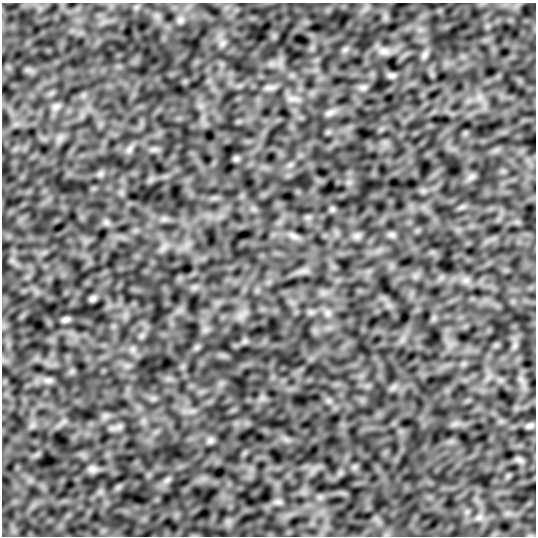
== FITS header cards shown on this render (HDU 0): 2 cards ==
NAXIS1  =                  534
NAXIS2  =                  534

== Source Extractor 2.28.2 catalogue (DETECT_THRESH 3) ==
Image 534 x 534 px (HDU 0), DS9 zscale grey, 1 PNG px = 1 image px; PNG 538 x 538 px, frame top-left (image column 1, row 534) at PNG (2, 3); no overlay
Background 0.172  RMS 3.3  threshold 10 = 3 sigma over >= 5 px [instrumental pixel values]
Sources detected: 24; all 24 listed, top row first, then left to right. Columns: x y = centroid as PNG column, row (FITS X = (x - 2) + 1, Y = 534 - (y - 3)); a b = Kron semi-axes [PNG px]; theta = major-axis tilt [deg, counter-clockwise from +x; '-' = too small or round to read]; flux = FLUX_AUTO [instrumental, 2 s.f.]
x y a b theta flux
180 20 7 6 - 650
384 51 13 7 0 1400
425 55 10 6 71 770
392 75 10 6 -3 600
363 88 8 5 0 650
56 107 12 8 34 1100
330 113 11 6 24 880
129 149 11 6 52 930
236 159 7 5 0 490
100 174 7 5 45 630
106 222 7 5 -45 670
391 235 10 4 -8 630
293 236 12 6 -24 1000
357 236 8 5 0 750
93 299 9 7 28 570
66 320 9 6 13 710
48 380 11 7 0 920
530 426 10 6 17 640
210 441 9 8 - 700
519 460 12 5 -23 630
92 469 12 9 -15 910
167 480 8 5 45 680
278 502 8 4 18 620
479 517 11 6 21 1000